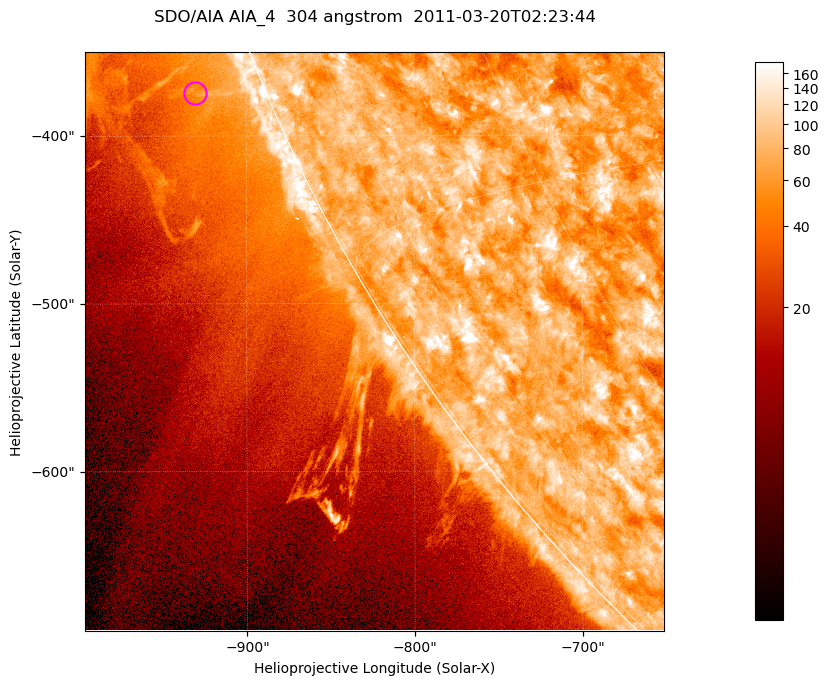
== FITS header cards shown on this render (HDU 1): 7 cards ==
TELESCOP= 'SDO/AIA '           / For AIA: SDO/AIA
INSTRUME= 'AIA_4   '           / For AIA: AIA_ATA1, AIA_ATA2, AIA_ATA3 or AIA_AT
WAVELNTH=                  304 / [angstrom] Wavelength
WAVEUNIT= 'angstrom'           / Wavelength unit: angstrom
DATE-OBS= '2011-03-20T02:23:44.123' / [ISO] Date when observation started; ISO 8
CTYPE1  = 'HPLN-TAN'           / CTYPE1; Typically HPLN
CTYPE2  = 'HPLT-TAN'           / CTYPE2; Typically HPLT

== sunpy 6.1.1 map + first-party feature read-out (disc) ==
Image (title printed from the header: SDO/AIA AIA_4  304 angstrom  2011-03-20T02:23:44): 575 x 575 px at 0.6 arcsec/px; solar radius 964 arcsec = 1606 px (partial field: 1.8% of the solar disc is inside the frame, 43% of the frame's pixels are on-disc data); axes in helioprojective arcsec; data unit not stated in the header (colour bar unlabelled)
Orientation: roll -0.132 deg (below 1 deg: not rotated)
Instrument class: DISC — disc imager (sunpy class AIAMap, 304 A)
Bright regions (active regions / flare kernels): reference = the on-disc median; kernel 5 px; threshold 5 sigma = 108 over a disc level ~75.1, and >= 1.15x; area >= 330 px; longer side >= 7 px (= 4.2 arcsec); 0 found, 0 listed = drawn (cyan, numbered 1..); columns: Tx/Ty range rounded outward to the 2 arcsec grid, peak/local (2 s.f.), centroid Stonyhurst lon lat
Off-limb structures (1.02-1.3 R_sun): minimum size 165 px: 8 found; the strongest spans PA ~110..115 deg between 1.02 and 1.08 R_sun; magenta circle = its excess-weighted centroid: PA ~110 deg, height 1.04 R_sun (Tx ~-930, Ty ~-374 arcsec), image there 1.9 x the reference